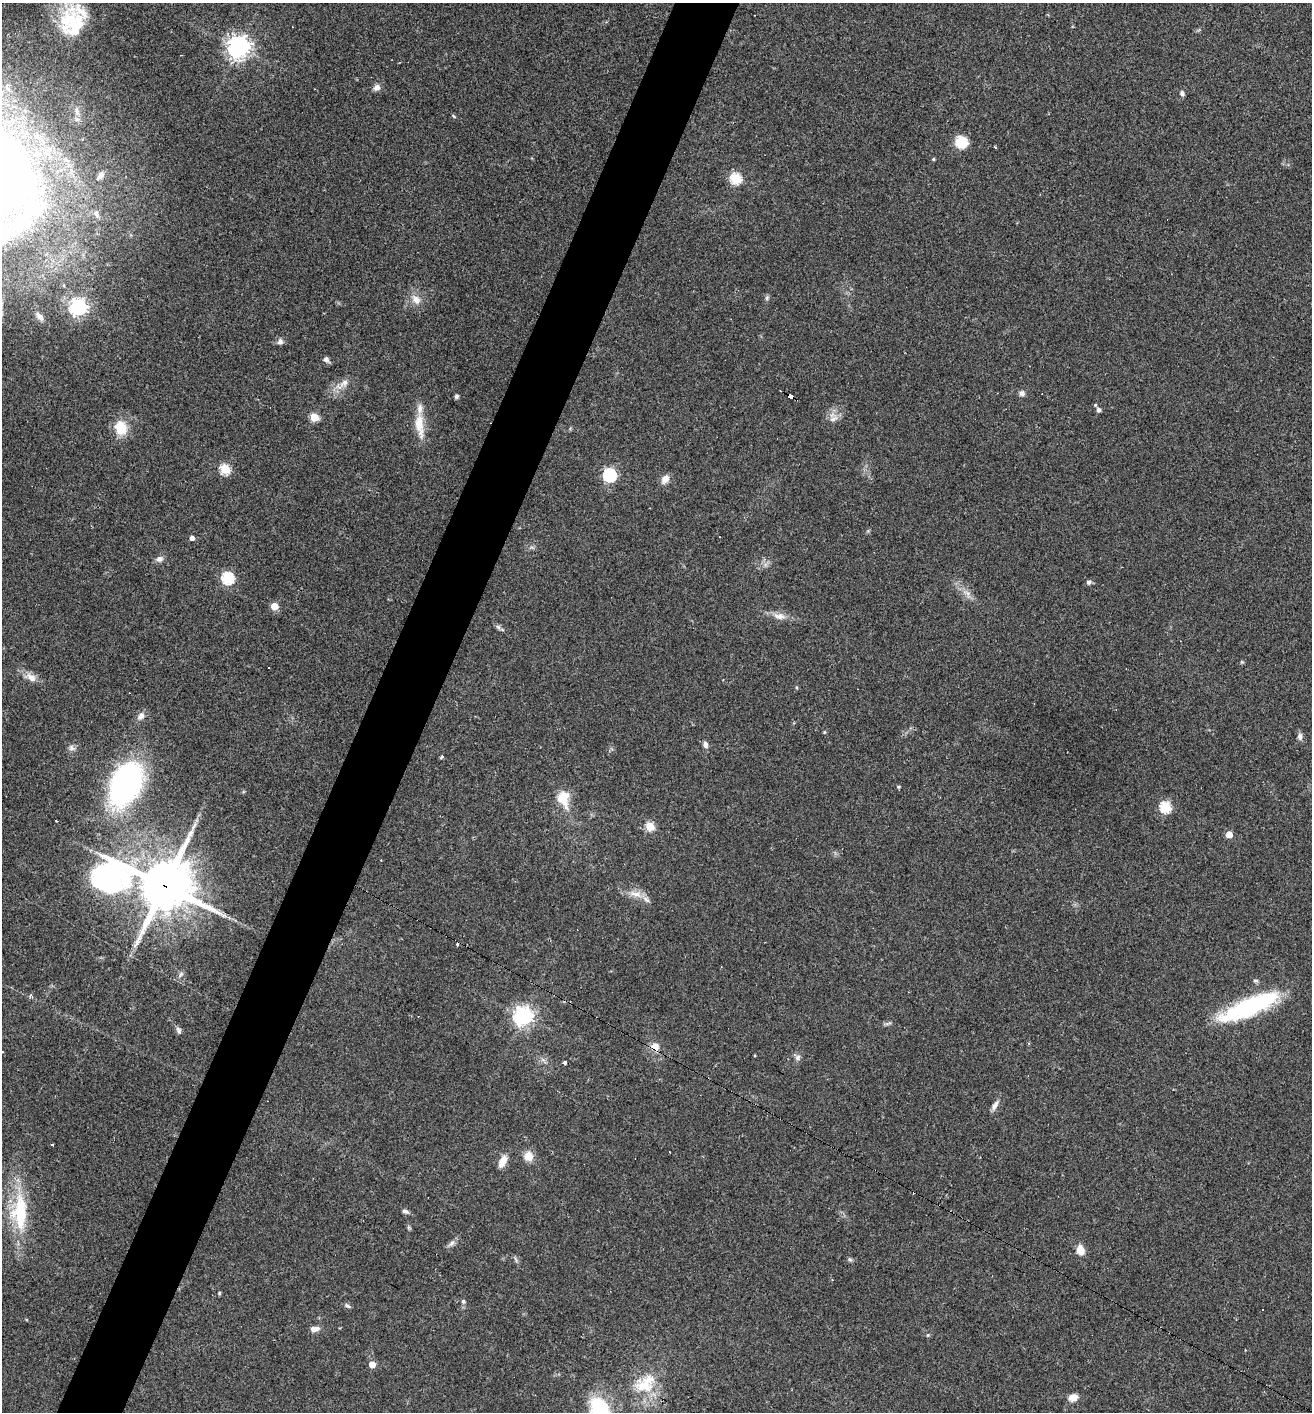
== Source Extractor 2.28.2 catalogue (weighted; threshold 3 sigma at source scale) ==
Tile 7 of 4 x 4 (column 3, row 2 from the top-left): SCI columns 2760-4069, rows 2823-4232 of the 5654 x 5643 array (HDU 1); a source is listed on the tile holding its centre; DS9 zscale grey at full resolution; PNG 1314 x 1414 px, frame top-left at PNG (2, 3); no overlay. Shown black and unused: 5% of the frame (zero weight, under 2 of 3 exposures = <1% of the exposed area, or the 3 px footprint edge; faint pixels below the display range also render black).
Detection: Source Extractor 2.28.2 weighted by HDU 2 'WHT'; one run over the whole footprint, this tile lists its part. Background 0.0502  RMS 0.0065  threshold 0.0292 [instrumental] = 3 sigma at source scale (4.5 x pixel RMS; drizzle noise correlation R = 1.50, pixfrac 1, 0.05/0.05 arcsec/px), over >= 5 px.
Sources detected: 100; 9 cosmic-ray / hot-pixel residue — not listed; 5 inside a brighter listed object's ellipse — not listed separately; the other 86 listed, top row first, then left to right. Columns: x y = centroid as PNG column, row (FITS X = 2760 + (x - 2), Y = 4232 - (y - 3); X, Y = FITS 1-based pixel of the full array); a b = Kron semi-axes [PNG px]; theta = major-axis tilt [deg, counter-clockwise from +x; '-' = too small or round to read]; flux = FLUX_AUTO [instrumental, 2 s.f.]
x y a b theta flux
70 20 35 33 29 38
239 47 7 7 - 550
377 88 8 7 - 3.4
1182 93 7 6 - 1.6
77 111 14 6 -82 3.8
453 116 7 3 -37 0.77
961 142 10 10 - 17
995 147 5 3 - 0.61
933 159 4 4 - 0.78
100 175 10 6 51 2.4
736 179 6 5 - 58
96 214 9 5 -72 1.8
767 298 6 5 - 1.3
416 299 15 11 -42 6.6
78 307 7 6 - 260
40 316 12 7 -53 3.5
280 342 8 8 - 2.2
326 359 8 6 -52 2.3
344 383 16 8 43 5.4
1022 393 8 7 - 2.2
456 396 5 5 - 1.3
791 396 6 4 -31 53
1095 405 4 4 - 0.75
1099 410 5 4 - 2.2
314 417 5 5 - 25
833 419 14 10 41 4.9
419 425 36 11 -84 13
121 428 15 12 -71 16
225 469 5 5 - 47
610 475 6 6 - 120
665 479 13 8 55 4.3
192 538 4 4 - 3.7
159 559 9 7 22 3
228 578 6 6 - 79
1089 582 6 6 - 1.7
967 593 14 8 -33 4.7
274 606 5 5 - 14
779 616 18 9 -10 6
498 627 9 6 -30 1.7
1242 662 5 5 - 0.73
31 677 18 10 -30 5.7
141 716 11 8 56 3.6
824 732 5 4 - 0.71
1300 737 10 6 -89 2.5
705 744 9 6 -78 2.5
72 748 10 7 -23 2.4
441 757 4 3 - 1.2
126 784 45 28 62 160
898 787 5 4 - 0.72
563 799 24 16 -78 15
1166 807 6 5 - 63
650 826 5 5 - 30
1229 834 5 5 - 12
109 877 100 77 20 210
164 886 18 15 -23 3400
636 894 20 9 -12 7
1255 981 7 5 -14 1.2
31 995 5 4 - 1.1
1250 1006 68 17 23 77
523 1016 7 7 - 350
888 1023 11 3 15 1.3
179 1030 9 6 -70 1.9
655 1047 9 9 - 6.1
797 1057 9 8 - 2.5
543 1060 8 4 -36 1.7
564 1063 3 3 - 1.7
995 1105 16 6 59 3.6
52 1145 3 3 - 1.6
528 1156 11 10 - 7.6
502 1161 16 8 65 6.3
405 1211 9 6 -23 2
20 1212 50 20 -89 45
451 1243 13 6 45 2.6
1080 1250 12 9 -74 6.8
516 1259 9 3 -69 1.2
850 1259 7 5 -43 1.2
219 1293 5 4 - 0.75
463 1301 5 5 - 1.4
347 1306 9 5 -36 1.5
1263 1309 3 3 - 2.7
315 1329 11 6 7 3.7
928 1335 5 4 - 0.75
372 1364 5 5 - 8.1
645 1384 32 24 25 27
1073 1397 10 8 16 5.6
599 1407 35 21 -60 40
Overlapping masked pixels (flux is a lower limit): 4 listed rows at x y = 791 396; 109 877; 164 886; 655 1047
Isophote crosses this tile's border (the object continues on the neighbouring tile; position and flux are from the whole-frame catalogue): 1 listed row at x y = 599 1407